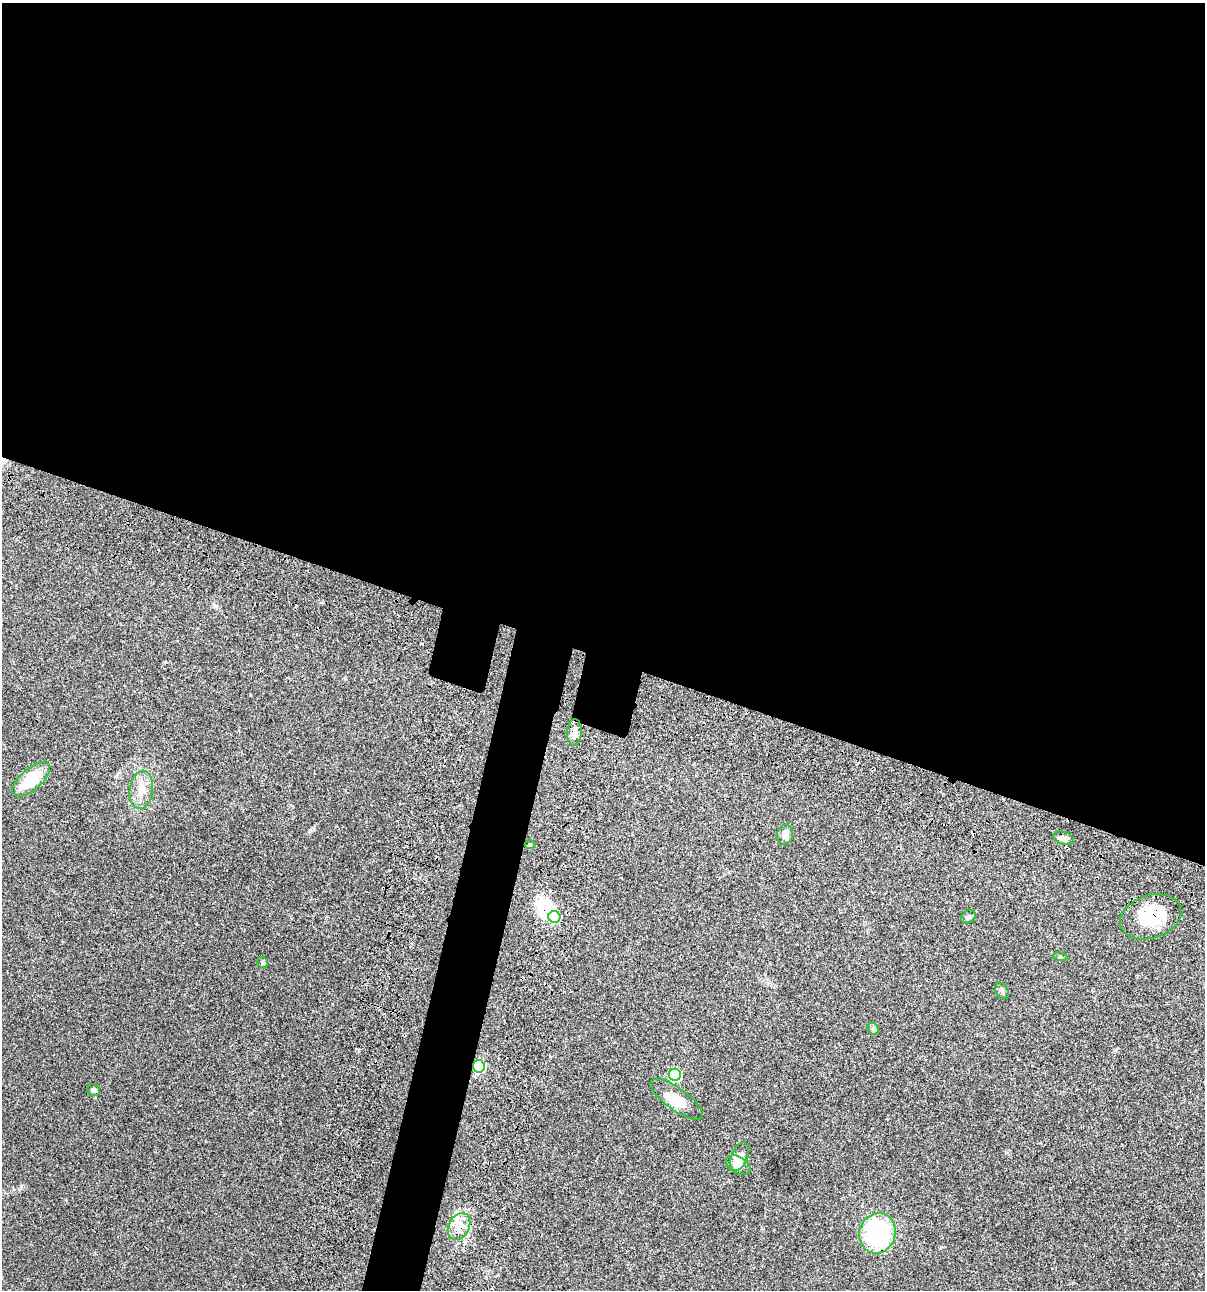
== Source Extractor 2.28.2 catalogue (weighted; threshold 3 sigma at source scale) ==
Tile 3 of 4 x 4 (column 3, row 1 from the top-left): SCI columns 2641-3843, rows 3985-5272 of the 5404 x 5390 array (HDU 1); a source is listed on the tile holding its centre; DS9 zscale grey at full resolution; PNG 1207 x 1292 px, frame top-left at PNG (2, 3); each listed source drawn as its Kron ellipse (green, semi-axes under 4 px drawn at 4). Shown black and unused: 54% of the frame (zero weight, under 3 of 4 exposures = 9% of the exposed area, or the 3 px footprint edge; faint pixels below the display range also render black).
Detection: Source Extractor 2.28.2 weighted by HDU 2 'WHT'; one run over the whole footprint, this tile lists its part. Background 0.047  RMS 0.0061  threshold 0.0276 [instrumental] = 3 sigma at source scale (4.5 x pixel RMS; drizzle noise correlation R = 1.50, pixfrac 1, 0.05/0.05 arcsec/px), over >= 5 px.
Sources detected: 25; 2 inside a brighter object's white glare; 1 cosmic-ray / hot-pixel residue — neither listed nor drawn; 1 inside a brighter listed object's ellipse — not listed separately; the other 21 listed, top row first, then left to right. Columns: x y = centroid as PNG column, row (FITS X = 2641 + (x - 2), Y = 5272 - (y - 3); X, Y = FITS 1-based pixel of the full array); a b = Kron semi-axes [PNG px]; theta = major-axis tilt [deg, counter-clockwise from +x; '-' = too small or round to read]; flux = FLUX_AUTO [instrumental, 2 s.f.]
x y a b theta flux
574 732 13 7 87 3.4
31 779 23 10 41 19
141 790 19 11 82 7.6
785 835 10 8 76 3.5
1063 838 11 6 -18 2.2
530 845 5 3 - 0.56
554 917 6 6 - 33
968 917 8 6 32 1.3
1151 917 31 21 18 24
1060 957 7 3 -9 0.77
263 962 5 5 - 1
1002 991 9 6 -62 1.3
873 1029 6 5 - 1
479 1066 6 6 - 60
675 1075 6 6 - 45
94 1090 6 6 - 1.3
676 1099 31 11 -36 8.7
740 1157 15 8 66 4.5
738 1165 13 8 -29 5
459 1226 14 10 61 7.8
877 1233 20 18 71 73
Overlapping masked pixels (flux is a lower limit): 4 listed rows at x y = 574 732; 1151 917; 479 1066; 459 1226
Unlisted compact peaks at least as high as the median listed source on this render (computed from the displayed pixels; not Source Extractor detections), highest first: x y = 21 1186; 345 679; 1115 1050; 314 829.